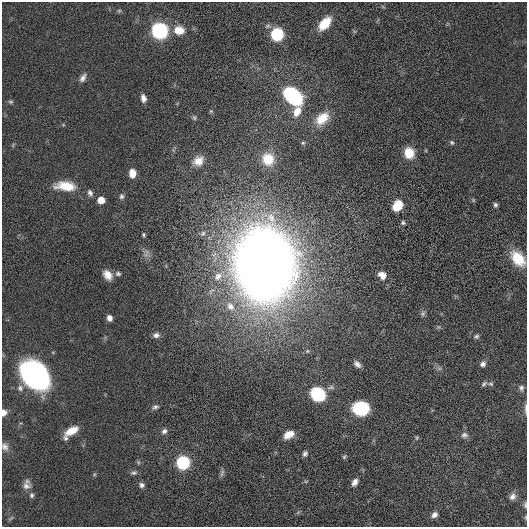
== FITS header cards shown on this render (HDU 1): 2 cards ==
NAXIS1  =                  525
NAXIS2  =                  525

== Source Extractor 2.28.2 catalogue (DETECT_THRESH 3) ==
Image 525 x 525 px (HDU 1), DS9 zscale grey, 1 PNG px = 1 image px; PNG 529 x 529 px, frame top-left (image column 1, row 525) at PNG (2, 2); no overlay
Background 0.0111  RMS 0.072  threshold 0.216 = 3 sigma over >= 5 px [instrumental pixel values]
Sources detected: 73; all 73 listed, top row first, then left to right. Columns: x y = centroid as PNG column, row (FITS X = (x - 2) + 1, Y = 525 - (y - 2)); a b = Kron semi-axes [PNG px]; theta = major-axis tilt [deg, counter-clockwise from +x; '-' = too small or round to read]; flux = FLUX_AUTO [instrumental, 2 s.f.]
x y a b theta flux
119 11 6 4 0 6.1
325 23 15 8 49 110
179 30 14 10 -10 60
160 31 7 7 - 1500
277 35 7 7 - 580
83 78 11 6 59 20
293 96 16 10 -42 650
143 98 8 5 -76 22
10 102 6 5 - 7.7
211 111 6 4 71 5.6
297 112 12 8 61 57
194 118 7 5 -87 8
322 118 17 11 42 96
452 142 6 5 - 7.8
303 143 5 4 - 6.6
409 153 10 9 - 94
268 159 16 14 -65 95
198 161 11 10 - 50
132 173 8 6 -87 53
65 186 24 10 -5 100
90 193 8 7 - 15
121 196 6 6 - 10
101 200 5 5 - 64
473 200 5 5 - 5.6
495 205 5 4 - 10
397 206 10 7 51 130
403 223 6 6 - 9.3
203 233 8 6 55 13
144 235 5 4 - 6.8
518 258 16 10 -50 130
264 264 40 31 -89 13000
118 274 8 6 12 12
108 275 11 8 -52 45
382 275 9 7 -45 39
218 276 15 11 40 56
230 306 14 10 -54 53
423 314 7 6 - 11
109 318 6 5 - 22
156 335 8 7 - 19
477 336 6 5 - 8.8
357 364 9 5 -43 20
483 364 6 6 - 17
35 375 24 17 -41 1500
484 384 8 5 44 9.5
491 384 7 5 5 8.3
20 388 8 7 - 16
521 388 7 6 - 13
318 394 12 10 -36 290
155 407 8 5 17 12
361 408 13 11 2 250
526 408 14 3 90 12
4 412 7 6 - 24
72 431 14 7 30 70
164 431 7 6 - 14
289 435 11 7 28 53
464 435 9 7 1 17
66 438 7 6 - 12
417 438 6 4 61 5.8
5 447 10 8 -49 21
305 453 7 6 - 13
344 457 7 4 54 6.5
138 462 6 4 -72 6.2
183 463 7 7 - 740
134 473 9 5 2 12
222 473 12 4 71 11
355 482 9 6 57 24
142 485 7 6 - 16
26 486 11 10 - 26
32 495 7 6 - 11
512 497 10 8 45 21
525 505 9 4 -89 9
434 515 8 6 39 21
526 517 5 3 - 4.6
At the frame edge (FLAGS 8, measured only in part): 5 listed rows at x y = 526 408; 4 412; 5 447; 525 505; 526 517